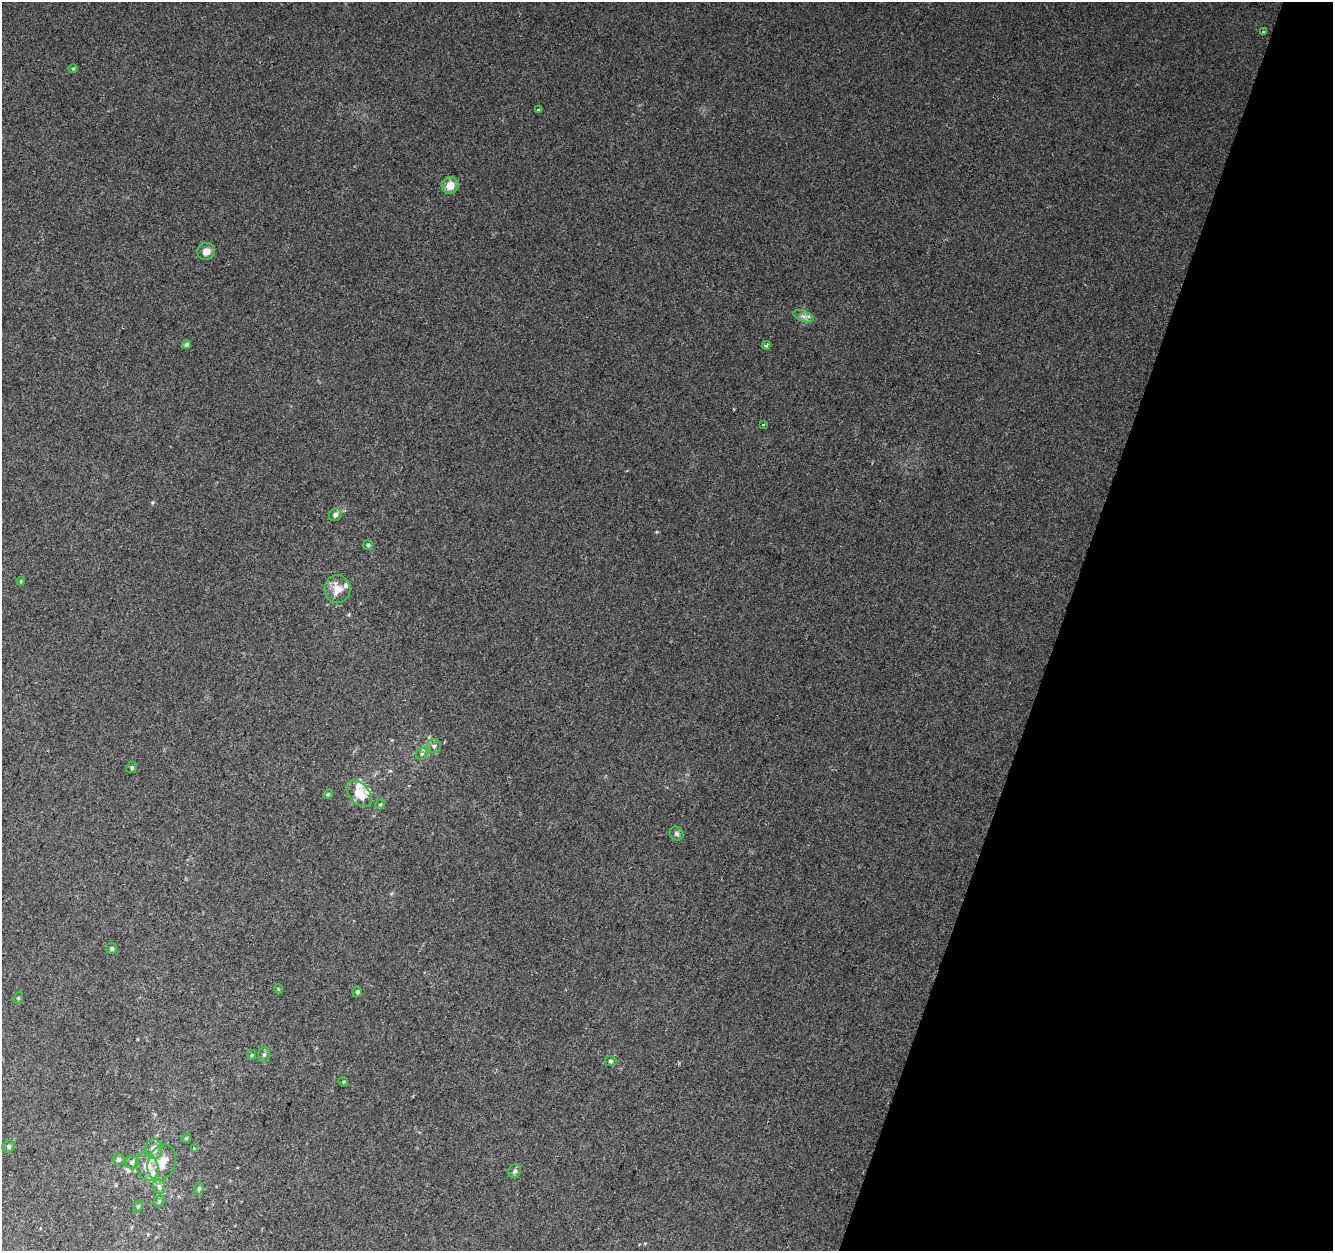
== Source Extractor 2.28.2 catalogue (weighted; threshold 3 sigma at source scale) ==
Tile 8 of 4 x 4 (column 4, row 2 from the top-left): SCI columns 4028-5358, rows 2827-4075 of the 5374 x 5589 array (HDU 1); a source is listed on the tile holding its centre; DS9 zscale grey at full resolution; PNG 1335 x 1253 px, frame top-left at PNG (2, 2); each listed source drawn as its Kron ellipse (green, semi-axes under 4 px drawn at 4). Shown black and unused: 20% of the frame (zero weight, under 2 of 3 exposures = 2% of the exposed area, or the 3 px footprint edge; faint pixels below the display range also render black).
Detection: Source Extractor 2.28.2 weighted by HDU 2 'WHT'; one run over the whole footprint, this tile lists its part. Background 0.0855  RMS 0.011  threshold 0.0512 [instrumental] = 3 sigma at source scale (4.5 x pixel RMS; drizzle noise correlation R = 1.50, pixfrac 1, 0.0396/0.0396 arcsec/px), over >= 5 px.
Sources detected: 48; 7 inside a brighter listed object's ellipse — not listed separately; the other 41 listed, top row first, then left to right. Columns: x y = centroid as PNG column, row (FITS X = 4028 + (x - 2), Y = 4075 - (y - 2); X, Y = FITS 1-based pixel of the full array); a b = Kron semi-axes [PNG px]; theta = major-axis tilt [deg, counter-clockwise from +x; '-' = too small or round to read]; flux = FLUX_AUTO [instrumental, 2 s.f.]
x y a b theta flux
1263 32 3 3 - 3.6
73 68 5 3 - 1.1
539 110 3 3 - 3
450 185 8 8 - 13
206 251 9 8 - 7
804 316 10 5 -21 4.3
187 345 5 4 - 3.4
766 345 4 3 - 3.9
763 425 3 3 - 2.2
335 515 6 6 - 3.9
368 545 5 4 - 1.8
21 581 4 4 - 1.1
337 589 14 13 - 14
434 746 7 7 - 3.1
422 754 6 5 - 2.2
132 767 6 5 - 2.1
328 794 5 4 - 1.4
359 794 15 10 -48 20
380 804 5 4 - 1.5
677 834 7 6 - 2.6
112 948 5 5 - 2.2
278 989 5 3 - 0.98
357 992 5 5 - 2.7
18 998 6 4 71 1.2
252 1055 5 4 - 1.4
264 1055 7 6 - 2.5
611 1061 6 5 - 1.9
343 1082 5 4 - 1.4
186 1138 5 4 - 1.5
9 1146 6 6 - 2.4
154 1149 10 8 87 8.4
194 1149 4 3 - 3.6
119 1159 6 5 - 4
132 1162 7 6 - 4.3
162 1163 18 13 70 18
147 1167 14 11 -69 14
515 1171 7 6 - 2.9
159 1187 8 5 -69 3.2
199 1189 6 4 68 1.8
159 1201 6 5 - 1.7
138 1206 6 4 62 1.8